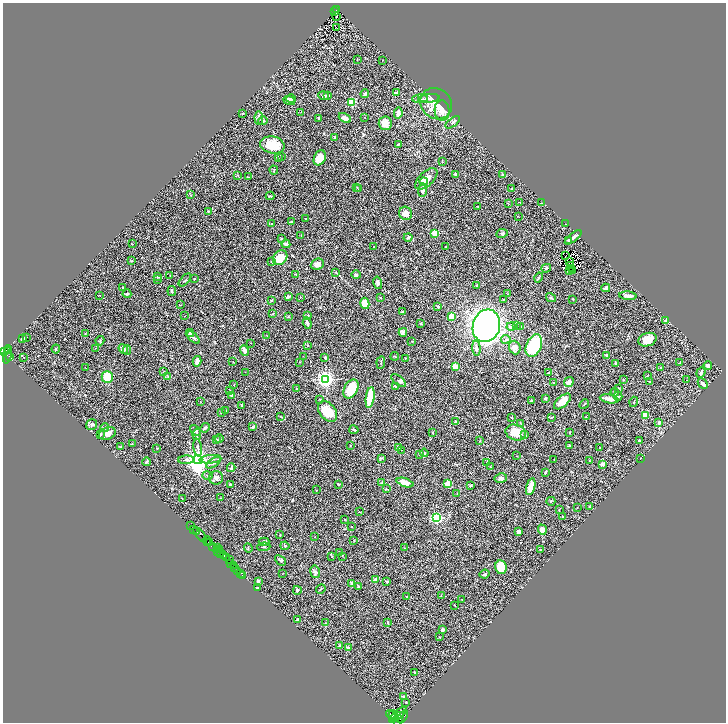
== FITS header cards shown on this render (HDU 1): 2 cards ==
NAXIS1  =                 1447
NAXIS2  =                 1440

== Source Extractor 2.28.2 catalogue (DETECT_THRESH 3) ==
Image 1447 x 1440 px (HDU 1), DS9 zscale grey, zoomed out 1/2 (1 PNG px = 2 x 2 image px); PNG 728 x 724 px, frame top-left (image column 2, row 1439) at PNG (3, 3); each listed source drawn as its Kron ellipse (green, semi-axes under 4 px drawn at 4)
Background 0.43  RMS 0.02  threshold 0.0602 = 3 sigma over >= 5 px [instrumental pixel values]
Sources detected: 388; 44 cannot appear on this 1/2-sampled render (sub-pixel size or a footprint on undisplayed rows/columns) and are neither listed nor drawn; the other 344 listed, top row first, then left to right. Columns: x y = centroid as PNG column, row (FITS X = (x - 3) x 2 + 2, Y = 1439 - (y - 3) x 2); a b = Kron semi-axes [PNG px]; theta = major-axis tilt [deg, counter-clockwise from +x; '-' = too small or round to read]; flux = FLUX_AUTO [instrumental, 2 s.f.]
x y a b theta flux
337 10 3 2 - 36
335 11 2 1 - 2.6
336 16 2 2 - 5
336 27 2 1 - 1.6
357 59 2 2 - 1.4
383 60 2 1 - 1.4
396 92 4 3 - 6.7
365 94 4 3 - 9
324 96 5 3 - 11
327 96 4 3 - 5
429 98 11 4 4 18
291 99 5 3 - 3.8
420 99 8 3 4 7.3
289 101 6 4 -16 7.4
352 102 3 3 - 250
436 104 17 15 -40 71
442 110 10 7 -87 27
301 112 3 1 - 1.1
243 113 2 2 - 1.7
398 113 5 3 - 25
259 118 7 3 -86 6
319 118 4 3 - 2.8
345 118 6 4 -29 18
364 118 2 1 - 1.3
263 121 5 4 - 6.8
453 122 8 3 38 5.4
385 123 7 6 - 27
335 137 3 3 - 7
398 144 4 2 - 5.2
272 145 12 8 -11 78
282 156 3 2 - 2.7
278 158 3 2 - 2.4
320 158 8 5 65 51
442 162 4 2 - 2.7
274 170 4 2 - 2.2
455 174 3 2 - 4.2
503 174 4 2 - 2.6
238 175 3 2 - 2.6
248 177 3 2 - 1.6
426 179 13 7 43 49
424 181 4 3 - 8
357 187 3 2 - 2.3
358 189 3 2 - 2.4
512 189 2 2 - 2.5
422 190 7 4 88 16
191 195 2 2 - 1.6
270 196 4 2 - 4.2
520 202 2 2 - 4.9
508 203 3 1 - 1
542 203 2 1 - 1
478 206 2 1 - 2.2
208 211 2 2 - 6.6
406 213 7 6 - 25
518 216 3 2 - 1.4
306 218 2 1 - 1.9
291 222 4 3 - 5
272 224 2 2 - 2
566 224 2 1 - 2.9
435 233 3 3 - 170
502 233 6 4 10 6.5
301 235 2 2 - 1.5
408 237 4 3 - 8.2
573 237 10 3 39 16
281 239 3 2 - 2.2
568 240 4 3 - 3.5
132 244 3 2 - 1.6
286 244 4 4 - 9.9
374 247 2 2 - 1.1
446 247 2 2 - 1.3
565 256 4 1 - 0.47
280 258 8 6 48 56
131 261 3 2 - 3.3
271 261 2 2 - 3.5
570 261 2 1 - 0.95
317 264 7 5 24 19
571 266 3 1 - 1.1
546 268 5 3 - 4.5
571 268 2 1 - 1.4
569 270 2 1 - 0.6
573 271 2 1 - 1.9
336 272 4 3 - 3.2
296 274 3 1 - 1.3
356 275 5 4 - 5.3
170 276 3 2 - 1.9
157 277 4 2 - 3.4
539 277 5 2 - 3.2
194 279 2 2 - 7.7
157 280 3 2 - 1.7
185 280 8 2 46 3.9
378 283 6 4 -75 8.6
477 286 2 2 - 2
123 288 3 2 - 2.5
606 288 4 3 - 19
172 291 5 3 - 5.2
127 294 4 3 - 4.6
508 294 2 2 - 1.4
100 295 2 1 - 2
288 296 4 3 - 11
628 296 9 3 -6 24
300 297 3 2 - 2
381 298 2 2 - 7.6
551 298 5 3 - 5.5
503 299 2 2 - 7
573 299 2 2 - 2.7
271 301 3 2 - 3
365 303 5 4 - 60
180 305 3 2 - 2.3
438 307 3 2 - 4.1
402 312 3 2 - 2.9
273 314 3 2 - 2.6
308 315 2 2 - 2.2
184 316 2 1 - 0.88
451 316 2 2 - 120
288 317 3 2 - 3.9
665 320 2 2 - 2.6
307 323 6 3 -71 11
421 323 2 2 - 8.2
516 325 4 3 - 4.6
486 326 16 13 73 1900
511 327 4 3 - 10
521 327 3 2 - 2.2
403 332 4 4 - 10
190 333 4 3 - 5.9
85 334 2 2 - 3.4
267 336 2 1 - 1.3
27 337 2 1 - 1.3
193 337 8 4 -44 9.5
23 338 4 2 - 6.3
506 339 5 3 - 6.8
647 340 9 6 18 54
100 341 4 3 - 5.4
412 341 3 2 - 2
250 343 2 2 - 2
308 345 3 2 - 2.2
534 346 12 7 67 220
515 347 7 5 -70 20
95 348 2 1 - 0.92
476 348 7 3 -85 13
8 349 4 2 - 320
56 349 4 2 - 4.8
123 349 5 4 - 13
127 350 5 3 - 3.8
244 350 5 3 - 20
4 351 3 2 - 380
7 351 3 2 - 210
7 354 9 3 80 170
607 355 2 2 - 33
303 356 2 1 - 1.9
395 356 4 2 - 3.3
9 357 3 2 - 100
24 357 2 1 - 3.4
325 357 3 3 - 5.3
405 359 2 2 - 1.7
197 361 5 3 - 17
233 362 2 2 - 1.1
299 362 2 2 - 1.3
381 363 6 2 83 3.9
616 363 2 2 - 4.9
680 363 2 2 - 1.5
708 366 4 3 - 12
455 367 4 3 - 78
85 368 3 1 - 0.99
660 368 2 2 - 4.3
164 372 3 2 - 1.9
245 372 2 1 - 0.94
701 372 5 2 - 7.9
548 373 2 2 - 13
168 376 3 2 - 2.4
647 376 3 2 - 1.6
107 377 6 5 - 71
326 379 3 3 - 1800
623 380 2 2 - 2.2
686 380 2 1 - 24
399 381 9 4 -39 7.7
649 381 3 3 - 2.8
569 382 5 4 - 21
554 383 4 2 - 3
703 384 6 3 -47 16
234 385 2 1 - 0.92
395 386 2 2 - 3.7
618 388 3 3 - 3.6
296 389 2 1 - 2.4
351 389 10 6 63 94
230 390 3 2 - 2
615 392 4 3 - 10
231 395 3 2 - 12
618 396 4 3 - 3.6
370 398 10 3 82 130
545 398 2 2 - 26
320 399 2 2 - 2.1
609 399 9 3 -10 31
532 401 4 2 - 2.8
562 401 10 5 41 47
200 402 3 2 - 1.5
634 402 5 2 - 2.5
584 404 5 2 - 3.2
241 406 3 2 - 2
226 410 3 2 - 4.1
327 411 12 8 -51 80
221 412 3 2 - 1.5
645 415 3 3 - 57
281 417 4 2 - 2.5
512 417 2 1 - 1.7
551 417 4 3 - 3.1
586 417 3 2 - 1.6
455 422 3 2 - 4.1
659 422 3 3 - 6.4
520 423 3 2 - 2.1
92 425 6 5 - 8.4
253 427 3 2 - 8.7
105 428 4 3 - 4.6
205 428 5 3 - 5.3
354 430 4 2 - 4.4
196 431 6 3 -46 5.8
516 432 10 7 -19 82
570 432 3 2 - 2.5
433 433 2 2 - 3.3
101 434 4 3 - 3.8
107 434 9 6 21 19
197 434 5 3 - 6.9
525 435 3 2 - 2.2
216 439 3 2 - 2.5
219 439 4 3 - 4
639 440 4 2 - 5.8
480 441 2 2 - 2.8
132 444 3 2 - 2.2
351 445 3 2 - 1.8
569 445 3 2 - 2.2
121 446 3 2 - 2.1
398 447 3 3 - 5.5
157 448 2 2 - 7
198 448 9 3 -83 7.5
600 448 3 2 - 2.8
401 450 2 2 - 0.99
424 453 4 3 - 5.2
419 454 4 2 - 3
517 456 2 2 - 1.2
382 458 3 2 - 2.7
641 458 2 2 - 2.7
211 459 11 3 6 14
554 459 2 2 - 1.5
186 460 8 3 2 8
198 460 4 4 - 4300
589 460 2 2 - 1
146 462 4 2 - 4.6
487 462 3 2 - 1.9
214 463 8 4 32 13
603 464 4 3 - 22
490 466 3 2 - 1.2
231 468 4 2 - 12
545 472 3 2 - 4.8
207 475 5 3 - 4.4
216 478 7 7 - 14
501 478 6 5 - 11
382 483 4 2 - 1.9
405 483 9 4 -18 35
448 483 3 2 - 170
230 484 3 2 - 2.3
338 484 2 2 - 9
471 485 2 2 - 18
531 487 8 4 74 47
386 489 4 2 - 3.1
316 490 3 2 - 1.5
457 494 2 2 - 1.9
182 498 2 2 - 1.2
220 498 3 1 - 1.2
551 501 4 2 - 2.5
589 507 3 3 - 2.8
577 508 2 2 - 1.3
559 510 2 2 - 1.7
359 512 3 2 - 1.4
563 516 2 2 - 3.2
436 518 3 3 - 800
344 519 2 2 - 2.8
190 526 2 1 - 16
351 527 2 1 - 1.5
194 529 4 2 - 56
542 530 5 4 - 23
196 532 2 2 - 410
519 532 4 3 - 12
200 535 9 2 -50 87
280 535 3 2 - 2.1
315 537 2 2 - 1.5
207 540 4 3 - 88
354 540 2 2 - 1.6
208 542 2 1 - 150
264 542 5 4 - 12
210 543 2 1 - 150
285 546 4 3 - 4.4
213 547 4 3 - 330
264 547 6 2 5 4.1
217 548 3 2 - 40
248 548 5 2 - 3.2
405 548 3 2 - 2.2
220 549 2 1 - 220
541 550 2 2 - 3.9
217 552 3 1 - 120
339 552 3 2 - 1.9
221 553 2 1 - 170
220 555 2 1 - 150
224 555 3 2 - 410
342 556 3 2 - 1.8
332 557 3 2 - 1.5
226 558 4 2 - 330
230 560 3 1 - 17
280 560 6 3 -40 5.4
230 564 3 2 - 370
233 565 2 1 - 410
501 567 7 5 -80 92
235 568 3 2 - 500
238 571 4 1 - 41
315 572 6 5 - 9.8
241 573 2 1 - 16
283 573 2 1 - 1
485 574 5 2 - 5
242 575 3 1 - 11
376 580 2 2 - 35
258 581 3 3 - 7.4
387 582 2 2 - 10
352 583 3 3 - 6.8
358 587 3 2 - 4.9
257 588 3 3 - 3.7
321 589 5 3 - 4
297 590 4 3 - 4
441 596 2 1 - 1
407 597 3 2 - 3.2
462 599 2 2 - 1.1
455 605 2 2 - 2
297 620 3 2 - 7.3
388 622 3 3 - 3.1
325 623 3 2 - 1.7
442 630 4 3 - 6.3
439 637 3 2 - 1.3
339 646 2 2 - 5.5
348 648 4 3 - 10
415 672 2 1 - 2.2
403 696 3 2 - 3.6
406 702 2 2 - 2.6
391 714 5 2 - 1800
393 715 5 3 - 2800
398 715 11 3 41 2900
400 716 3 1 - 740
403 717 7 3 58 1300
398 720 6 3 64 1600
At the frame edge (FLAGS 8, measured only in part): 1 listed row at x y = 398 720
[44 sub-pixel or undisplayed-footprint detections neither listed nor drawn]